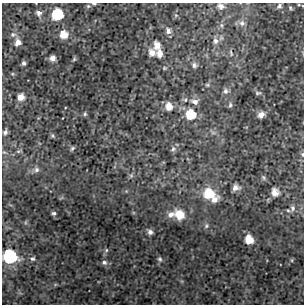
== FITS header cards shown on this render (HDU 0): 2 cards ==
NAXIS1  =                  302 / NUMBER OF ELEMENTS ALONG THIS AXIS
NAXIS2  =                  302 / NUMBER OF ELEMENTS ALONG THIS AXIS

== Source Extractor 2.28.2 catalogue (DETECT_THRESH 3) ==
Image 302 x 302 px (HDU 0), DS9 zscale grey, 1 PNG px = 1 image px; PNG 306 x 306 px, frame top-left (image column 1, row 302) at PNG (2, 3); no overlay
Background 4.31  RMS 0.9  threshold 2.69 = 3 sigma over >= 5 px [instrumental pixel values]
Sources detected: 64; all 64 listed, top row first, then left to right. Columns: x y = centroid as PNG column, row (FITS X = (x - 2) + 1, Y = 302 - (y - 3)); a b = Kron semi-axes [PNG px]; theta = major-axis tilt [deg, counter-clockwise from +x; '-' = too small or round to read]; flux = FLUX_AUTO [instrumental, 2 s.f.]
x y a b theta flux
94 3 7 3 -1 98
299 5 4 3 - 57
221 6 10 7 -19 340
279 6 7 6 - 160
290 8 6 4 -53 96
39 13 6 6 - 220
57 14 8 7 - 3500
176 15 6 3 18 74
242 23 9 9 - 300
221 25 7 5 -73 140
168 31 8 6 -80 260
13 34 8 7 - 160
64 35 8 8 - 690
215 41 9 8 - 320
18 42 8 7 - 330
157 45 9 7 -80 470
152 53 8 7 - 370
231 53 10 4 -71 120
160 54 8 6 -77 380
53 58 5 5 - 280
74 59 6 4 46 71
24 63 4 4 - 110
194 65 7 7 - 190
164 68 5 4 - 68
207 85 6 4 -20 89
225 91 8 7 - 200
258 93 8 4 11 100
21 97 7 7 - 410
185 100 6 5 - 120
195 102 11 7 -13 310
230 105 7 5 80 120
168 106 9 8 - 550
85 114 5 5 - 95
191 114 10 10 - 1300
261 115 8 6 42 390
5 132 7 5 73 180
213 133 7 4 0 130
52 136 6 5 - 95
72 148 6 5 - 110
173 149 8 6 32 170
18 151 8 5 27 140
4 152 6 5 - 100
302 154 7 5 -77 130
36 170 8 8 - 240
131 176 6 5 - 120
263 177 8 5 -60 110
236 187 7 6 - 320
275 192 8 7 - 460
209 193 12 10 -18 1600
214 199 12 7 37 390
293 208 7 6 - 190
288 210 5 4 - 72
54 213 5 5 - 120
171 214 10 7 28 320
179 215 10 9 - 990
206 226 7 5 76 120
150 232 5 5 - 200
249 239 8 7 - 840
106 250 6 5 - 93
10 257 8 8 - 7200
32 259 6 5 - 120
160 259 6 5 - 110
292 260 6 3 72 69
104 262 7 6 - 170
At the frame edge (FLAGS 8, measured only in part): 4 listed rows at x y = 94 3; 221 6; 302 154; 10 257